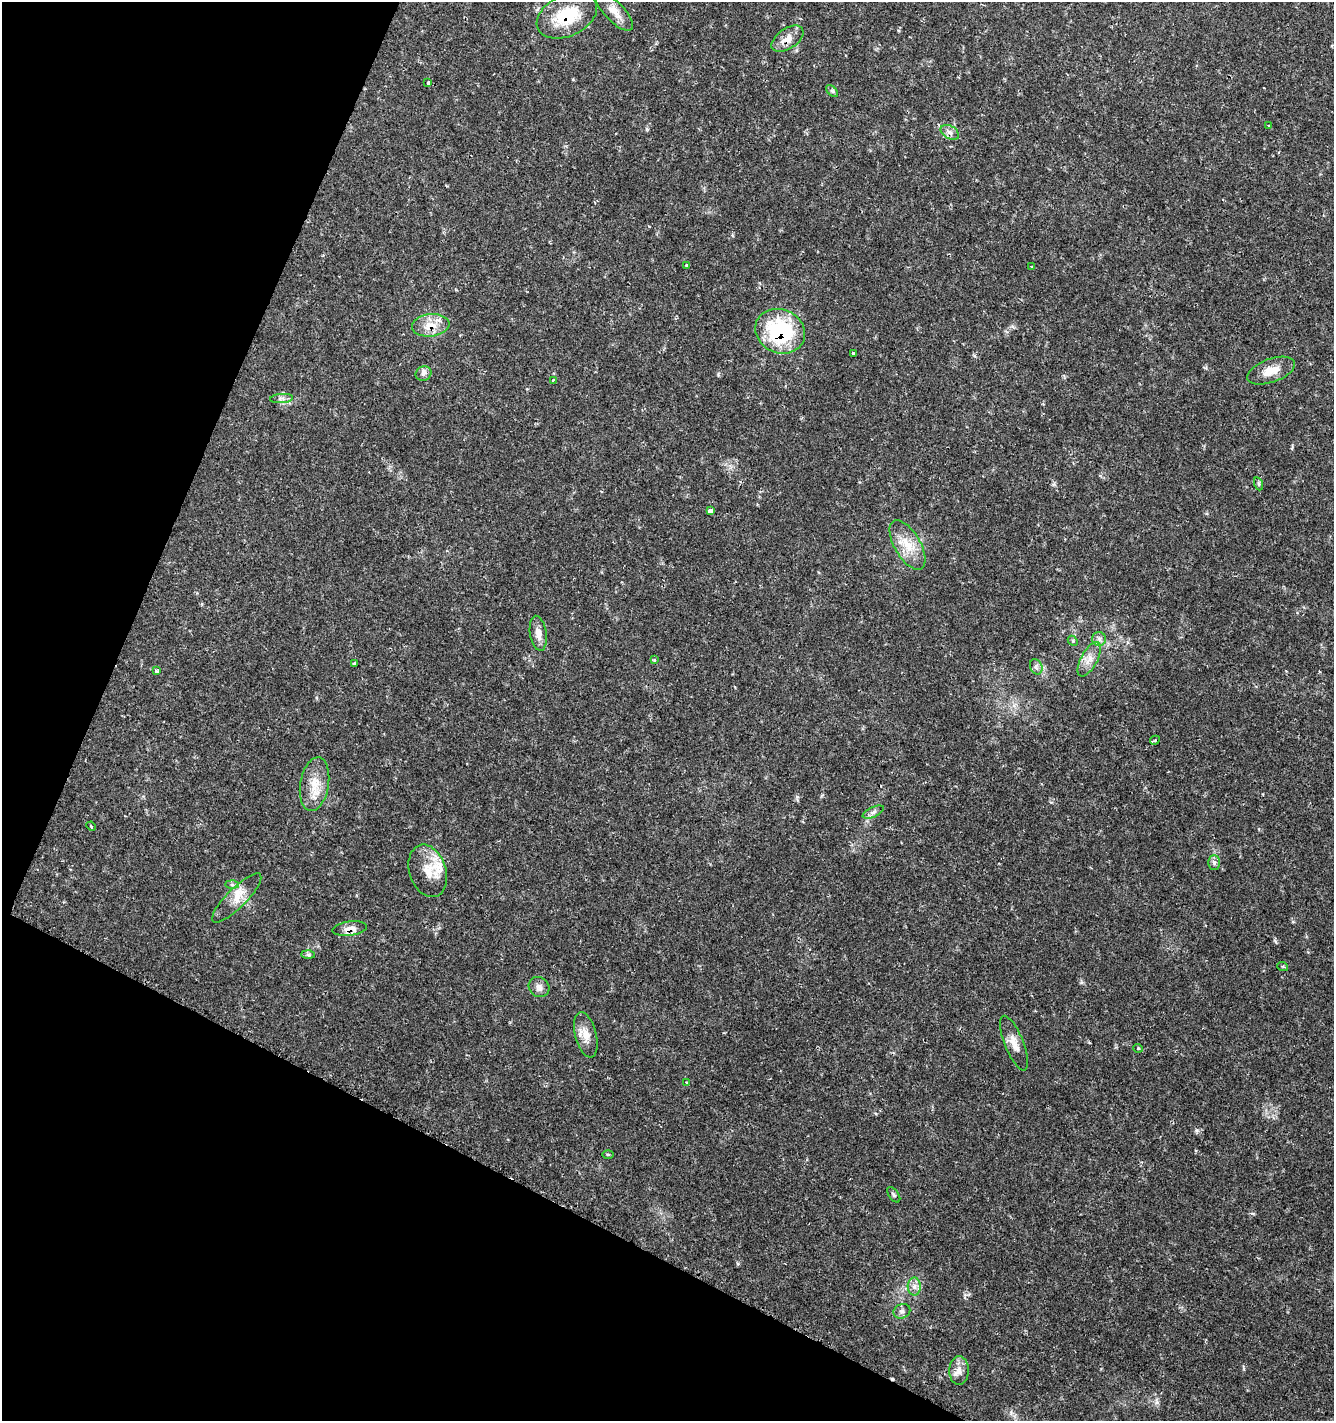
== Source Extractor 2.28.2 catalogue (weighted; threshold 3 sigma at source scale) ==
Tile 9 of 4 x 4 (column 1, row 3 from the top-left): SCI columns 269-1600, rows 1423-2841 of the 5800 x 5692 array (HDU 1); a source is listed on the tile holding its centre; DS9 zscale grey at full resolution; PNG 1336 x 1423 px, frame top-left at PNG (2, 2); each listed source drawn as its Kron ellipse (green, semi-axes under 4 px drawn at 4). Shown black and unused: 23% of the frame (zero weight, under 2 of 3 exposures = <1% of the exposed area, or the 3 px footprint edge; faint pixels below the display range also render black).
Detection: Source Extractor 2.28.2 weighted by HDU 2 'WHT'; one run over the whole footprint, this tile lists its part. Background 0.0364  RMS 0.0033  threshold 0.015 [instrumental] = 3 sigma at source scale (4.5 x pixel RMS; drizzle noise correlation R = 1.50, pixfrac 1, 0.0396/0.0396 arcsec/px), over >= 5 px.
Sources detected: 53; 3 cosmic-ray / hot-pixel residue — neither listed nor drawn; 2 inside a brighter listed object's ellipse — not listed separately; the other 48 listed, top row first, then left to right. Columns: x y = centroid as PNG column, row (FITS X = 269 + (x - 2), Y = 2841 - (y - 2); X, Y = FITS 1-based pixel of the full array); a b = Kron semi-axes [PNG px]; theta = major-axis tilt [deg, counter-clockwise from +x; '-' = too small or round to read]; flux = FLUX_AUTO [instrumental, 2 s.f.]
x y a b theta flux
614 11 25 9 -46 3.6
567 16 32 20 25 14
787 39 18 10 34 3.9
428 83 3 3 - 1.7
832 91 7 4 -44 0.61
1269 126 3 2 - 0.35
950 132 10 6 -31 1.6
687 265 4 3 - 0.42
1032 267 3 3 - 0.26
431 325 19 11 7 5.1
780 331 25 21 -24 32
853 353 3 3 - 0.51
1271 371 25 11 20 5.1
423 374 8 7 - 1.2
553 380 4 3 - 0.82
281 399 11 4 4 1
1259 484 6 4 -71 0.49
710 511 4 4 - 2.2
907 545 27 13 -60 7.2
538 633 17 8 -82 2.8
1099 639 7 7 - 1.2
1073 641 6 4 -48 0.48
1089 659 19 8 62 3.2
654 660 4 3 - 0.44
355 664 4 3 - 1.5
1036 667 8 6 -69 1.1
157 671 4 3 - 1.8
1155 740 5 3 - 0.38
315 784 27 14 80 6.8
873 812 11 5 24 1.1
91 826 5 3 - 0.34
1214 863 7 6 - 0.86
428 871 27 18 -72 6.8
232 885 7 4 -1 0.68
237 898 33 10 45 5.3
350 928 17 7 7 2.6
308 955 7 4 -1 0.58
1283 967 5 3 - 0.34
539 987 11 9 -36 1.8
586 1035 23 10 -76 3.8
1014 1043 29 9 -68 3.7
1138 1048 5 3 - 0.31
687 1083 4 3 - 1.4
608 1154 6 4 -2 0.35
894 1195 9 4 -53 0.65
914 1287 9 6 -89 1.6
902 1311 8 7 - 1.2
959 1370 14 9 87 2.7
Overlapping masked pixels (flux is a lower limit): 5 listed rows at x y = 567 16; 787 39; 431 325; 780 331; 350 928
Unlisted compact peaks at least as high as the median listed source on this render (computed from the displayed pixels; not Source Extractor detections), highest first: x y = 1197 1130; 1157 1402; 797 797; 647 129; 718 374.